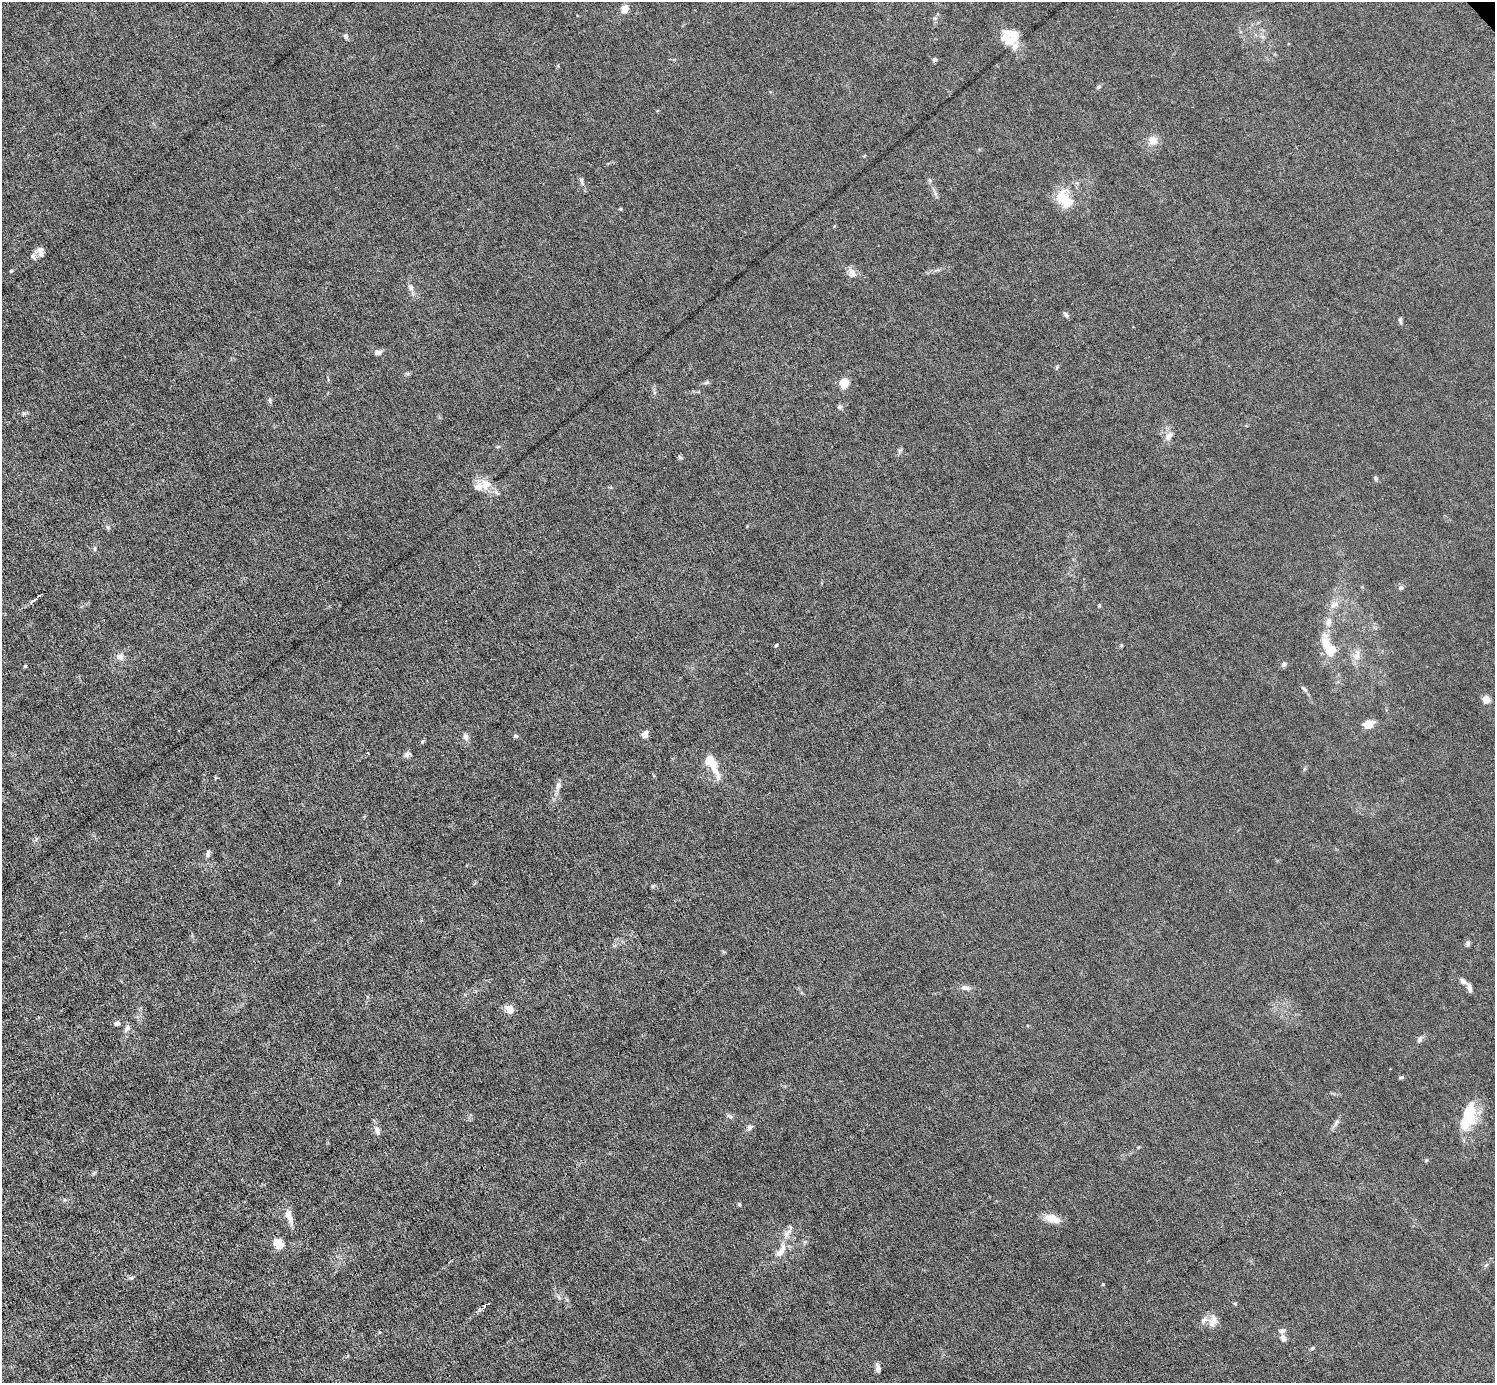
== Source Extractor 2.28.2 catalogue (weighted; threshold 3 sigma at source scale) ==
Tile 7 of 4 x 4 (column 3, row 2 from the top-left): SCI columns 2988-4480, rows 3057-4437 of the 5974 x 5972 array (HDU 1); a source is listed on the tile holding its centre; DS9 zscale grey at full resolution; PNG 1497 x 1385 px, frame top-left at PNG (2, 2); no overlay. Shown black and unused: <1% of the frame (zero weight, under 6 of 12 exposures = <1% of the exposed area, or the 3 px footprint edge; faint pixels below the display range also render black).
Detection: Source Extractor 2.28.2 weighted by HDU 2 'WHT'; one run over the whole footprint, this tile lists its part. Background 0.0141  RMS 0.0031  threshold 0.0125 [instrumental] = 3 sigma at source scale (4.09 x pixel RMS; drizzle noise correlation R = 1.36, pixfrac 0.8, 0.05/0.05 arcsec/px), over >= 5 px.
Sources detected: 92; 1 inside a brighter object's white glare — not listed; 9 inside a brighter listed object's ellipse — not listed separately; the other 82 listed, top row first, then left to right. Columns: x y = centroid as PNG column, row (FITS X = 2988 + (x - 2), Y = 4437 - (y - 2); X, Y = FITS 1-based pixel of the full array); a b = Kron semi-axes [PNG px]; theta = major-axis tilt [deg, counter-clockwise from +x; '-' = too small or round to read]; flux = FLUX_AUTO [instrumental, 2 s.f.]
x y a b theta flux
625 9 12 10 61 1.8
935 18 6 4 2 0.46
346 36 7 5 -52 0.59
1010 36 21 19 16 6
934 59 6 5 - 0.49
1099 87 6 5 - 0.49
1153 140 10 10 - 2.5
581 181 13 4 -71 0.83
935 193 7 4 -72 0.64
1065 200 29 15 -58 6.8
621 209 5 3 - 0.27
40 249 10 9 - 1.3
33 256 10 5 -77 0.8
11 271 5 4 - 0.33
852 272 14 9 -58 1.8
411 287 8 7 - 1.1
1066 315 8 5 -53 0.71
1400 321 8 4 -80 0.56
378 352 10 6 16 1
1057 367 6 3 71 0.35
707 382 6 5 - 0.46
844 383 7 6 - 6.3
270 400 9 4 -90 0.51
839 407 6 6 - 0.65
24 413 7 4 1 0.49
1168 436 13 8 57 1.7
498 447 5 3 - 0.34
680 457 6 5 - 0.47
488 484 17 9 -23 3.1
108 527 5 5 - 0.47
94 549 6 4 90 0.4
1401 588 6 6 - 0.61
40 595 7 3 22 1.2
1334 604 14 8 14 1.9
1326 642 26 12 -83 5.2
776 645 4 3 - 0.38
1121 645 5 4 - 0.31
1357 655 16 8 76 2.2
120 657 10 9 - 1.6
1284 664 7 5 88 0.56
25 666 4 3 - 0.32
1304 689 10 4 -43 0.63
1486 700 5 5 - 3.6
1369 724 8 6 32 4.9
645 734 10 8 76 1.2
516 736 5 4 - 0.6
465 737 8 6 -64 1.2
422 742 5 5 - 0.35
407 754 9 7 35 0.86
710 761 14 9 -56 5.7
558 785 11 7 74 1.2
208 854 11 6 76 0.85
1468 943 7 6 - 0.64
1463 981 10 6 -35 1.1
1470 987 11 5 -77 1.1
965 988 12 7 -8 1.3
510 1010 9 7 -55 2.7
117 1023 6 5 - 0.98
127 1028 11 7 56 1.1
1420 1040 8 6 66 0.84
1402 1077 6 4 2 0.44
730 1116 8 5 -27 0.65
1468 1121 32 15 45 7.9
1336 1123 15 5 57 1
749 1127 10 6 70 0.92
377 1130 14 7 -70 1.3
739 1204 5 4 - 0.41
289 1217 22 8 -70 2.5
1052 1218 19 9 -18 3.5
788 1233 16 7 50 1.9
278 1243 10 7 -45 4.8
782 1251 19 8 73 2.9
131 1278 7 4 15 0.5
1103 1284 3 3 - 0.29
486 1304 6 3 25 5.3
1235 1304 5 4 - 0.3
1204 1320 10 6 25 1.2
1213 1322 18 9 76 2.2
380 1332 5 4 - 0.33
1283 1338 11 7 -75 1.2
1312 1348 6 4 22 0.4
878 1368 10 6 -79 1.1
Overlapping masked pixels (flux is a lower limit): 1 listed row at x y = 486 1304